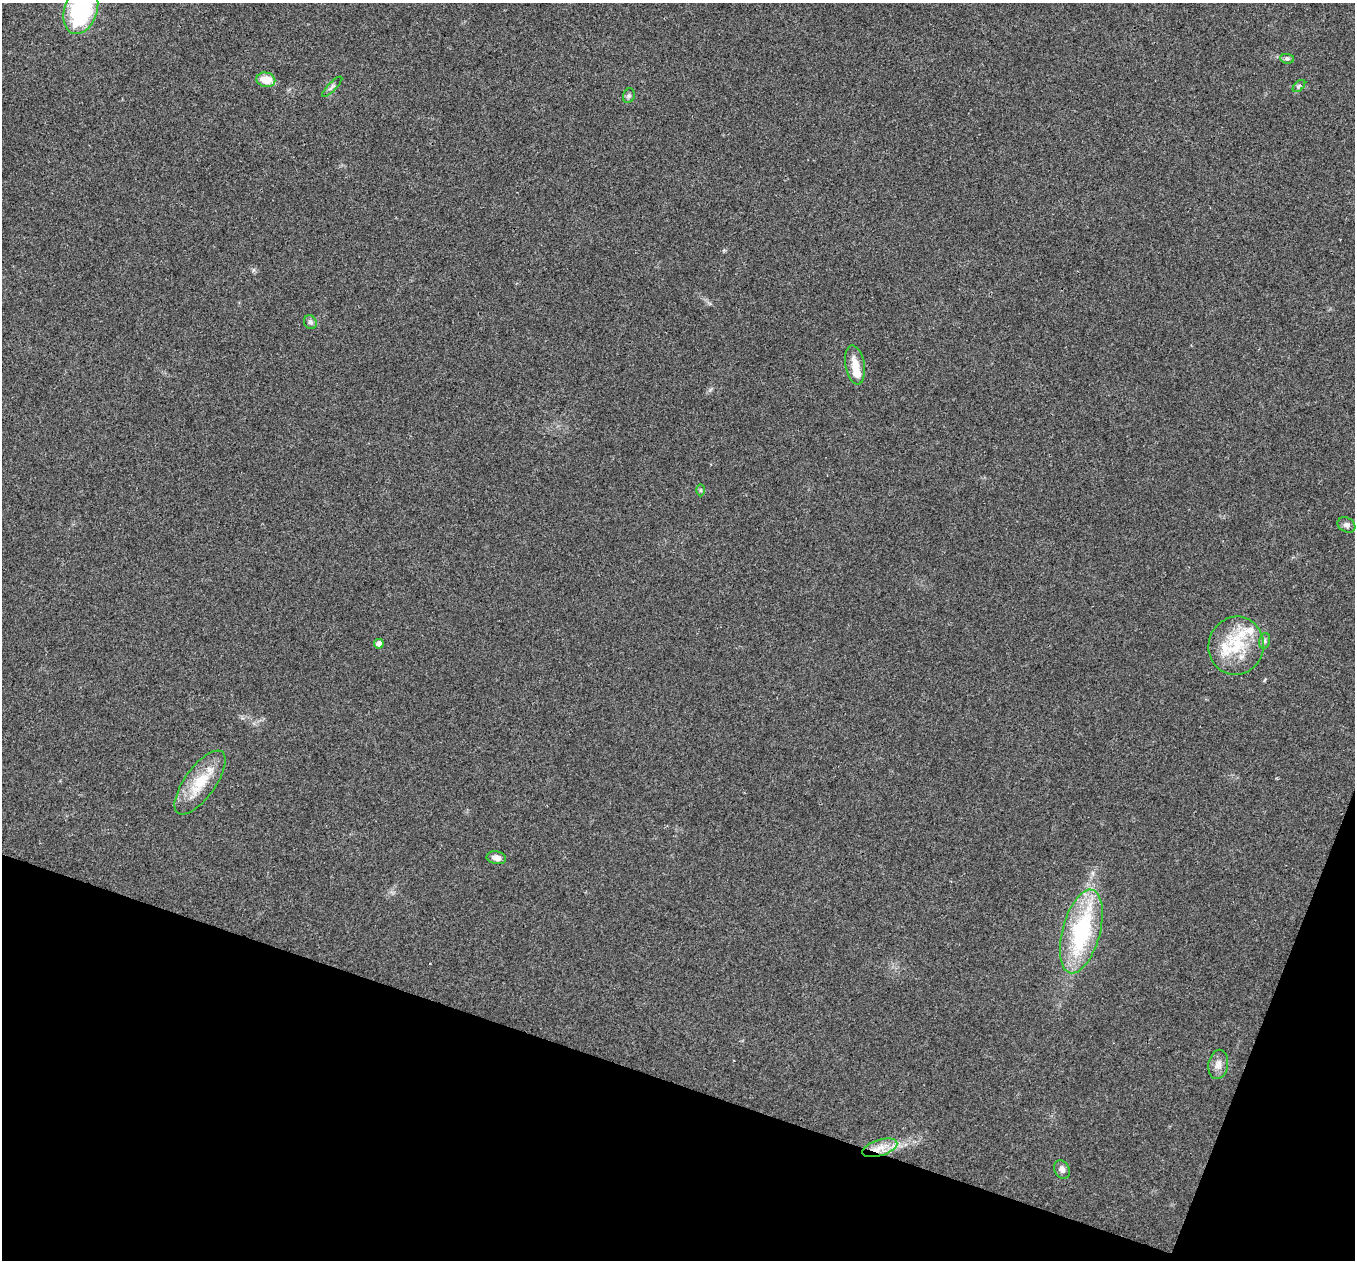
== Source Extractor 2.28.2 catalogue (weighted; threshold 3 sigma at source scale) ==
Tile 15 of 4 x 4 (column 3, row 4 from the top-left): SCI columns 2708-4060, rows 135-1392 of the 5419 x 5431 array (HDU 1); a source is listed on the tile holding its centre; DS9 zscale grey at full resolution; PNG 1357 x 1262 px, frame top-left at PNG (2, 3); each listed source drawn as its Kron ellipse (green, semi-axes under 4 px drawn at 4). Shown black and unused: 17% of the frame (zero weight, under 3 of 4 exposures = <1% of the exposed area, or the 3 px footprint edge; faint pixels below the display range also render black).
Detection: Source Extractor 2.28.2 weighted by HDU 2 'WHT'; one run over the whole footprint, this tile lists its part. Background 0.021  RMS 0.004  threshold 0.0182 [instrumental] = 3 sigma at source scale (4.5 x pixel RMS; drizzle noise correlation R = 1.50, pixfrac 1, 0.05/0.05 arcsec/px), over >= 5 px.
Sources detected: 23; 4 inside a brighter listed object's ellipse — not listed separately; the other 19 listed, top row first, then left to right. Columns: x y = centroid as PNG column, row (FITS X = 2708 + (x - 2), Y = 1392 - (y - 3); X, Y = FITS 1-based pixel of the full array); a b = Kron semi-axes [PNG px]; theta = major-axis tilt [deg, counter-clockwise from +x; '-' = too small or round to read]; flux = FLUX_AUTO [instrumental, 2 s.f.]
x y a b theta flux
81 10 24 16 70 41
1287 59 7 5 -8 0.78
266 80 9 7 -11 7.3
1299 86 7 4 45 0.78
332 87 14 3 46 1
629 96 7 5 70 0.86
310 322 7 6 - 0.99
855 365 20 9 -80 5.6
701 490 6 4 90 0.56
1346 525 9 7 -30 1.3
1264 641 8 5 75 0.99
379 644 5 4 - 2.1
1236 646 29 27 75 20
200 782 38 15 54 13
496 858 10 6 -9 2.2
1081 931 43 19 75 43
1218 1064 15 10 80 2.9
880 1148 18 8 18 5.3
1062 1170 9 7 -62 1.8
Isophote crosses this tile's border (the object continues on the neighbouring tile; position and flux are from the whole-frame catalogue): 1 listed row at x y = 81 10